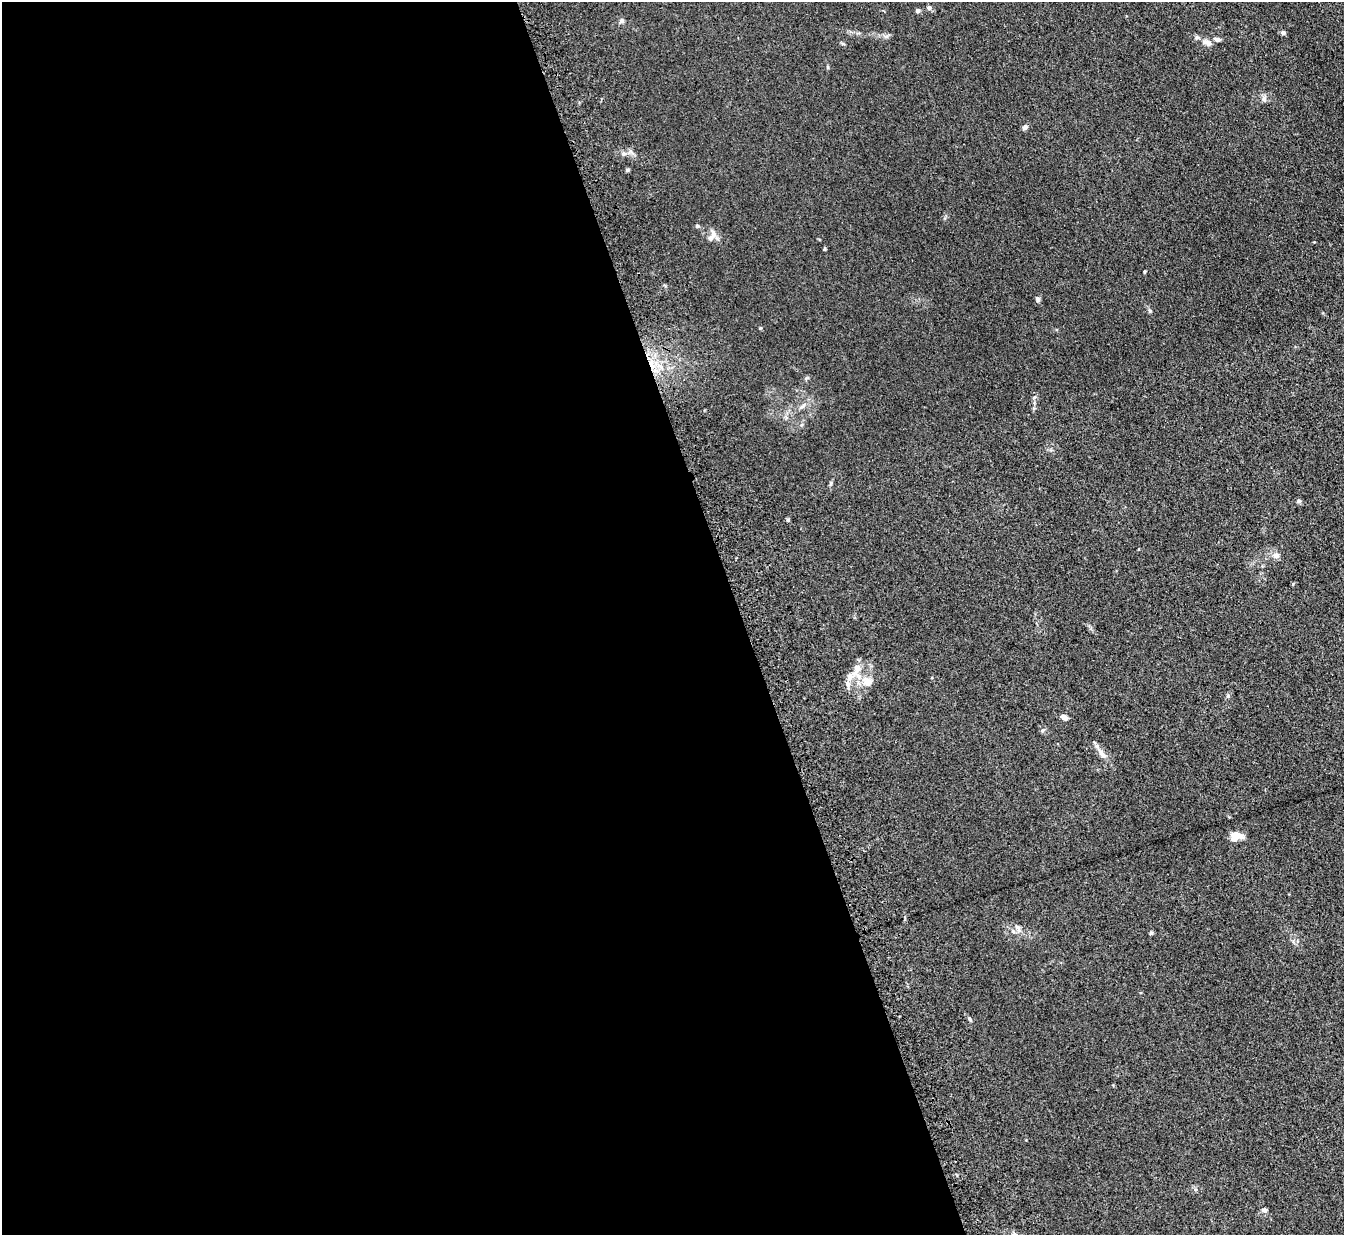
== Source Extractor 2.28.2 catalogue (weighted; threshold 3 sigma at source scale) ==
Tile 9 of 4 x 4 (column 1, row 3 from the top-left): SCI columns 75-1416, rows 1403-2635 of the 5515 x 5398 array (HDU 1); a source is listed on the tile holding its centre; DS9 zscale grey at full resolution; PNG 1346 x 1237 px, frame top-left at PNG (2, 2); no overlay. Shown black and unused: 55% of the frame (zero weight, under 3 of 5 exposures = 4% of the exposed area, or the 3 px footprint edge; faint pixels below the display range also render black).
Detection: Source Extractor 2.28.2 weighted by HDU 2 'WHT'; one run over the whole footprint, this tile lists its part. Background 0.0415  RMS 0.0047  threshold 0.0211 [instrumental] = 3 sigma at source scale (4.5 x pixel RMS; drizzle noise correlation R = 1.50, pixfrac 1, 0.05/0.05 arcsec/px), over >= 5 px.
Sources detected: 24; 2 inside a brighter listed object's ellipse — not listed separately; the other 22 listed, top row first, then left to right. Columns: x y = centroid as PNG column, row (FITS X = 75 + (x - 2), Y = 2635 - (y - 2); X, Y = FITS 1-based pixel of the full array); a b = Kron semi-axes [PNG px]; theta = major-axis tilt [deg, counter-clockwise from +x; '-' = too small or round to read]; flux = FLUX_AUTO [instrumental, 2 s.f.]
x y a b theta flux
929 8 6 6 - 1
918 10 5 4 - 1.4
1283 33 5 4 - 1.3
1217 39 9 5 -8 1.4
1207 43 14 6 -18 2.1
1264 99 7 6 - 1.3
1025 127 7 6 - 1.2
697 226 4 4 - 0.66
713 234 10 7 -88 2.1
1145 272 4 2 - 0.49
1038 300 7 5 90 0.86
803 406 10 4 34 1.1
1299 501 6 5 - 0.71
1276 556 9 7 18 1.7
857 668 13 8 89 3.5
850 677 11 7 89 2.7
868 681 14 11 -46 3.9
1064 717 8 5 -29 1.9
1102 753 15 5 -52 2.7
1236 836 13 9 3 4.3
970 1019 6 3 -70 0.58
1264 1210 7 5 -5 1
Unlisted compact peaks at least as high as the median listed source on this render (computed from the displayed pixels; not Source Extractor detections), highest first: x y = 1150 311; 1151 933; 760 328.